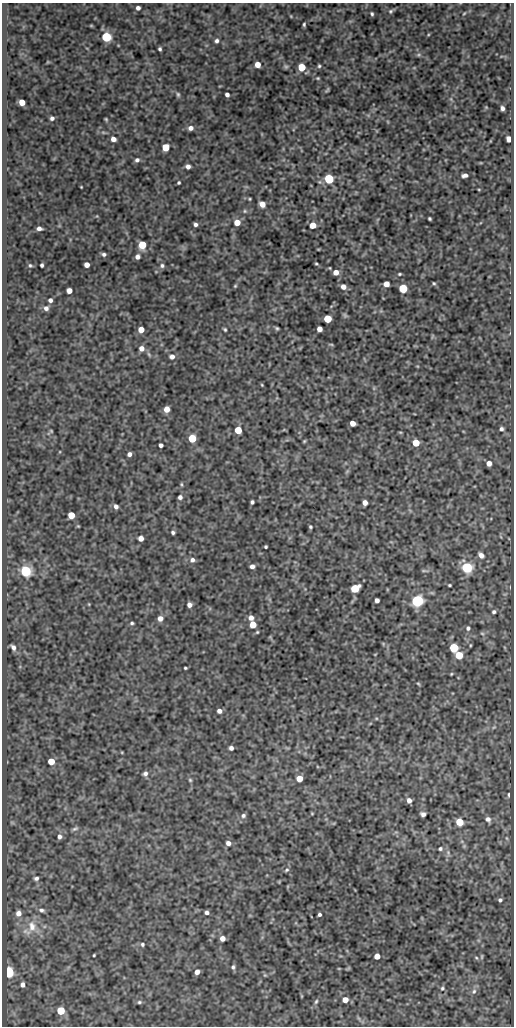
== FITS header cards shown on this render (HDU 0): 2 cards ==
NAXIS1  =                  512
NAXIS2  =                 1024

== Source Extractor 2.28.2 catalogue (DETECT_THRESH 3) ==
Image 512 x 1024 px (HDU 0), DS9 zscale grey, 1 PNG px = 1 image px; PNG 516 x 1028 px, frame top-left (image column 1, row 1024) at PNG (2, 3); no overlay
Background 136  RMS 0.65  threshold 1.96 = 3 sigma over >= 5 px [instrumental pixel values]
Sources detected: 167; all 167 listed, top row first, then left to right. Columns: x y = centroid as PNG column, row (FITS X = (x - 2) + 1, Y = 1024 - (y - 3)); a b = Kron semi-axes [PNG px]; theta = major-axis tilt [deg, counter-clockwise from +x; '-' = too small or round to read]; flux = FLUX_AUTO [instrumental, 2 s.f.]
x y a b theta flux
138 8 4 4 - 140
390 11 6 4 41 72
464 13 5 2 - 39
372 14 4 3 - 65
304 24 4 3 - 59
106 37 5 5 - 3400
217 41 5 4 - 100
160 49 4 3 - 77
419 55 6 5 - 66
257 64 5 5 - 420
286 66 7 5 -34 76
319 66 4 4 - 61
302 67 5 5 - 1200
318 78 5 4 - 47
327 90 7 3 46 60
178 94 6 5 - 70
227 95 4 4 - 140
22 102 5 5 - 610
486 107 4 4 - 37
502 108 5 4 - 150
52 118 4 4 - 110
106 119 4 3 - 47
191 128 6 5 - 190
103 132 6 4 -19 61
113 139 5 4 - 270
509 139 5 4 - 340
166 147 5 5 - 1000
137 160 6 5 - 120
188 167 4 4 - 170
465 175 6 4 10 160
329 179 5 5 - 3300
179 183 3 3 - 63
81 187 3 2 - 30
250 199 3 3 - 40
262 204 5 5 - 460
245 211 5 5 - 57
430 219 4 3 - 61
237 222 5 5 - 540
195 224 4 4 - 110
313 225 5 5 - 550
39 228 5 4 - 150
142 245 5 5 - 1400
318 249 4 3 - 35
104 254 5 4 - 99
137 257 5 4 - 180
316 264 4 3 - 50
30 265 5 4 - 62
42 265 4 3 - 84
87 265 4 4 - 300
162 266 6 6 - 100
336 272 5 5 - 350
399 274 4 3 - 52
434 283 4 3 - 53
386 284 5 4 - 370
235 286 5 4 - 49
343 287 6 5 - 240
403 288 5 5 - 2100
69 291 5 4 - 310
50 300 4 4 - 130
46 308 6 6 - 160
345 315 7 4 -38 74
327 319 5 5 - 1600
277 328 4 3 - 64
225 329 4 3 - 63
319 329 5 4 - 270
141 330 5 5 - 480
432 336 6 3 71 42
331 344 7 3 -9 48
141 348 6 6 - 240
172 357 6 6 - 180
262 385 4 3 - 37
167 409 5 5 - 430
353 423 5 4 - 380
501 429 4 4 - 100
238 430 5 5 - 1100
51 431 5 3 - 41
400 432 5 3 - 38
192 438 5 5 - 1700
304 441 4 3 - 49
416 443 5 5 - 1000
161 445 4 4 - 150
129 454 4 4 - 150
489 463 5 4 - 280
181 484 5 3 - 51
180 497 4 4 - 140
252 502 4 3 - 90
365 503 5 4 - 250
116 506 6 5 - 150
71 515 5 5 - 950
310 527 3 3 - 60
173 532 4 4 - 88
141 538 5 4 - 290
266 547 3 3 - 59
481 555 7 5 -44 240
192 560 6 6 - 150
252 566 4 4 - 180
467 567 5 5 - 5500
26 571 5 5 - 5900
425 571 9 3 -8 70
449 585 3 3 - 53
355 588 6 5 - 1700
377 600 4 4 - 170
417 601 6 5 - 7500
89 604 5 3 - 34
189 605 5 4 - 180
494 612 4 4 - 85
160 618 6 5 - 250
251 618 5 5 - 230
132 623 4 3 - 67
253 625 5 5 - 810
468 628 6 5 - 95
257 632 5 4 - 49
383 644 6 3 73 41
470 645 4 3 - 36
13 647 7 5 -56 170
454 648 5 5 - 2700
459 655 5 5 - 1200
185 668 3 3 - 53
451 674 4 3 - 41
418 684 5 3 - 48
219 711 4 4 - 210
494 727 5 4 - 46
231 748 4 4 - 150
51 761 5 5 - 780
145 773 6 6 - 140
299 778 5 5 - 540
190 780 5 5 - 56
509 795 5 3 - 65
409 800 5 5 - 210
312 813 4 3 - 35
423 814 5 4 - 150
243 815 6 6 - 110
488 819 7 6 - 160
12 822 7 4 -1 64
459 822 5 5 - 1000
75 829 8 5 19 92
60 836 6 5 - 150
506 838 5 3 - 43
228 843 5 5 - 200
464 846 5 5 - 55
440 849 5 4 - 77
287 870 6 4 28 68
36 878 6 5 - 120
500 900 4 4 - 86
41 910 7 5 -11 120
207 912 4 4 - 140
18 913 6 6 - 260
319 914 3 3 - 90
32 926 18 12 -89 650
222 938 5 4 - 270
142 944 5 4 - 76
94 955 3 3 - 43
377 956 5 5 - 400
476 958 6 4 -31 57
233 967 6 5 - 90
348 968 7 3 45 34
9 972 5 5 - 4600
197 972 5 4 - 260
265 975 5 5 - 55
22 984 5 4 - 170
442 988 5 5 - 67
474 991 8 6 58 130
302 996 5 3 - 36
345 1000 5 4 - 420
316 1001 7 4 63 77
139 1002 5 4 - 70
61 1011 5 5 - 1500